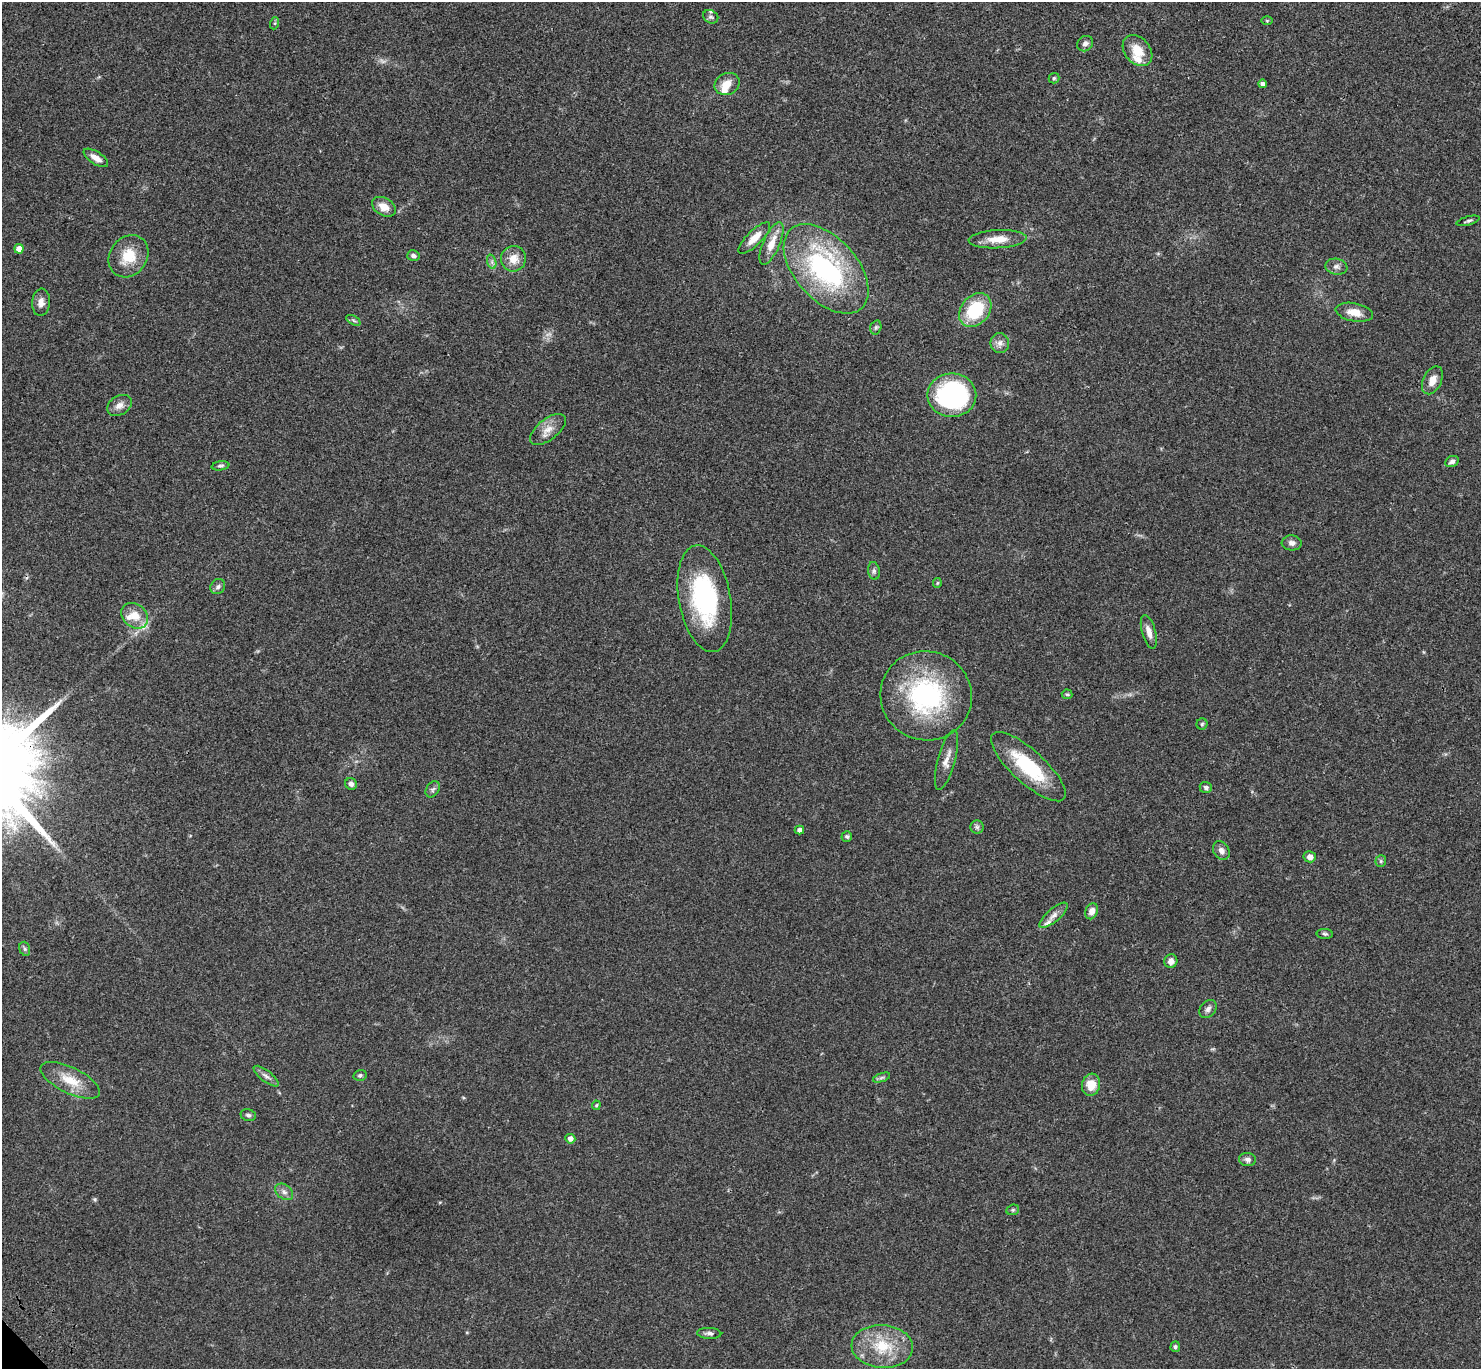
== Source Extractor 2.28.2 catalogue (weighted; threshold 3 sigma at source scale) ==
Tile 10 of 4 x 4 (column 2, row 3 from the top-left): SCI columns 1577-3055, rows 1619-2985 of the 6121 x 6108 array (HDU 1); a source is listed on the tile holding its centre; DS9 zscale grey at full resolution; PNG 1483 x 1371 px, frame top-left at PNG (2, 2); each listed source drawn as its Kron ellipse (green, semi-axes under 4 px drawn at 4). Shown black and unused: <1% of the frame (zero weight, under 3 of 4 exposures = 6% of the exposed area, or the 3 px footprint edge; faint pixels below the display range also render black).
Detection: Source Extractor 2.28.2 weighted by HDU 2 'WHT'; one run over the whole footprint, this tile lists its part. Background 0.0502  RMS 0.0054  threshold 0.0242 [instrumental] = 3 sigma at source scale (4.5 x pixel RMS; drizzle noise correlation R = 1.50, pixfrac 1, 0.05/0.05 arcsec/px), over >= 5 px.
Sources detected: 81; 1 too faint to see at this stretch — neither listed nor drawn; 6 inside a brighter listed object's ellipse — not listed separately; the other 74 listed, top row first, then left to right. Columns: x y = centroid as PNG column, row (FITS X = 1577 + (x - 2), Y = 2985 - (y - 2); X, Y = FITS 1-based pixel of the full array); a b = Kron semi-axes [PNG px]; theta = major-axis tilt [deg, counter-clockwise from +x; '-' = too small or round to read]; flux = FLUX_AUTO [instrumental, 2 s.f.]
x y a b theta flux
711 17 8 6 -30 1.3
1267 21 6 4 0 0.51
275 23 6 4 71 0.62
1085 44 8 7 - 2
1138 51 17 12 -49 10
1054 78 5 5 - 0.77
727 84 13 10 25 5.8
1262 84 4 4 - 1.9
96 158 14 6 -33 4.4
384 207 13 8 -30 5.1
1468 221 12 3 15 1.1
754 238 21 7 45 6.2
998 239 29 9 3 7.6
771 243 23 8 66 8
19 249 5 4 - 5.3
129 256 22 18 54 13
413 256 6 5 - 1.5
513 259 13 12 - 6.4
492 262 7 4 -72 1.3
1336 267 11 8 -10 2.2
826 269 53 31 -48 94
41 302 14 9 85 3.3
975 310 18 14 50 26
1354 312 19 9 -11 6
353 320 8 4 -31 0.97
876 327 7 5 74 1.1
1000 343 10 9 - 3
1432 380 15 9 64 5.1
952 395 24 22 0 82
119 405 13 9 31 3.5
548 429 21 10 38 5.6
1452 461 7 5 26 1.7
221 466 9 4 8 1
1292 543 10 7 -3 2.3
874 571 9 5 -81 1.4
937 583 5 4 - 0.53
218 587 8 7 - 1.6
705 599 54 26 -80 62
135 616 15 11 -39 7.3
1149 632 17 6 -74 4
1067 694 5 4 - 0.66
926 696 46 44 -24 75
1202 724 5 5 - 0.81
947 760 31 8 75 5.4
1028 767 48 16 -42 31
351 784 6 5 - 1.6
1206 787 6 5 - 1.2
433 789 9 6 55 1.4
977 827 6 6 - 1.2
799 830 4 4 - 2
847 836 5 5 - 0.92
1221 851 10 7 -56 2.5
1310 857 6 5 - 2.9
1381 861 6 5 - 0.88
1092 911 8 6 66 3.1
1053 915 18 6 41 3.3
1325 934 8 5 -3 0.97
25 949 7 5 -73 0.95
1171 961 7 6 - 2.9
1208 1009 10 7 50 1.9
360 1075 7 5 12 1
266 1076 15 5 -38 2.1
882 1078 9 4 19 1.1
70 1080 32 13 -26 12
1091 1085 11 9 81 8.1
596 1105 5 3 - 0.59
248 1115 8 6 -16 1.3
570 1139 5 5 - 3.1
1247 1159 8 6 -8 1.9
284 1192 10 7 -37 2.3
1013 1210 6 5 - 0.79
709 1333 12 5 -3 1.7
882 1346 31 21 -4 22
1175 1347 5 4 - 0.98